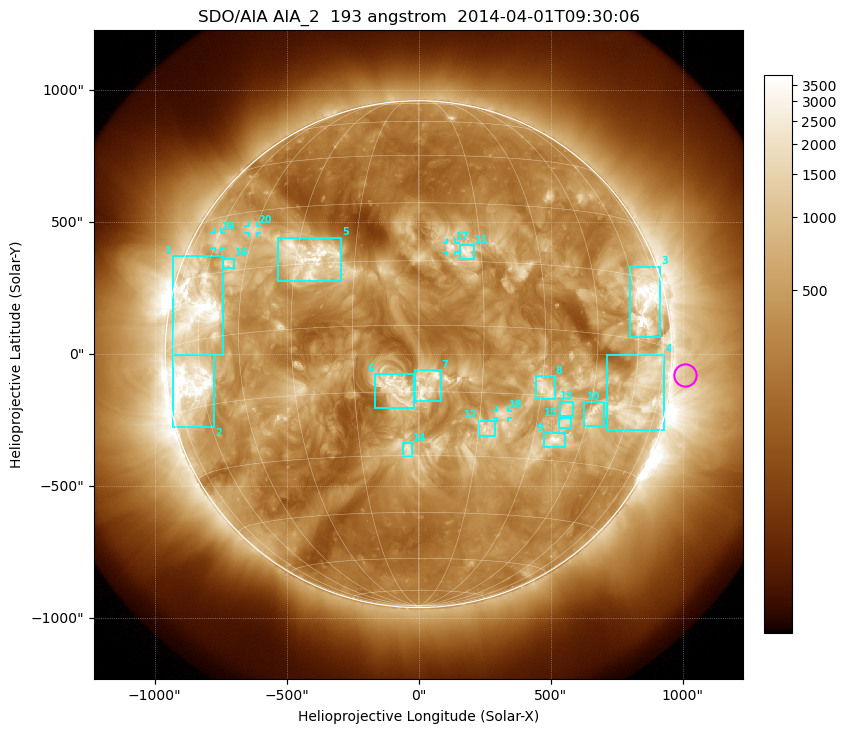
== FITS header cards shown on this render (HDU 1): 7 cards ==
TELESCOP= 'SDO/AIA'
INSTRUME= 'AIA_2'
WAVELNTH=                  193
WAVEUNIT= 'angstrom'
DATE-OBS= '2014-04-01T09:30:06.84'
CTYPE1  = 'HPLN-TAN'
CTYPE2  = 'HPLT-TAN'

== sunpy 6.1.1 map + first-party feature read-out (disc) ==
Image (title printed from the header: SDO/AIA AIA_2  193 angstrom  2014-04-01T09:30:06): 1024 x 1024 px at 2.4 arcsec/px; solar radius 960 arcsec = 400 px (full disc in frame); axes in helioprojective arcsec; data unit not stated in the header (colour bar unlabelled)
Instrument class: DISC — disc imager (sunpy class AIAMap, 193 A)
Bright regions (active regions / flare kernels): reference = the median radial profile (limb darkening/brightening removed); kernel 9 px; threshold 5 sigma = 969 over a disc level ~351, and >= 1.15x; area >= 12 px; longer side >= 10 px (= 24 arcsec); searched inside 0.97 R_sun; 29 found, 20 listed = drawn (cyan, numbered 1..; 4 of them under ~33 arcsec drawn as corner ticks so the feature stays visible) (cap 20 boxes per figure: the strongest are kept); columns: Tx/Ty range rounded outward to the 5 arcsec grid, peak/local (2 s.f.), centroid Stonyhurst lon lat
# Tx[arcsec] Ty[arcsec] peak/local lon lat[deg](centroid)
1 -930..-740 -5..375 17 -62 +7
2 -930..-775 -275..0 16 -65 -10
3 800..915 65..330 14 +64 +9
4 710..930 -285..0 6.7 +63 -12
5 -535..-290 275..445 8.1 -27 +17
6 -165..-15 -205..-75 6.4 -5 -14
7 -15..85 -180..-60 7 +2 -13
8 445..515 -170..-85 4.3 +31 -13
9 475..555 -355..-300 8 +36 -25
10 625..700 -275..-180 6.3 +46 -18
11 155..210 360..415 5.5 +12 +18
12 225..290 -310..-250 3.7 +17 -23
13 535..585 -235..-180 4.8 +38 -18
14 -60..-25 -390..-335 4.6 -3 -28
15 530..580 -280..-240 4.9 +38 -21
16 -745..-695 325..365 6.5 -51 +17
17 105..140 385..425 5 +8 +18
18 295..340 -240..-210 3.8 +21 -20
19 -775..-745 400..460 4.6 -59 +23
20 -645..-610 455..490 5.1 -46 +25
Off-limb structures (1.02-1.3 R_sun): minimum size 162 px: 2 found; the strongest spans PA ~220..310 deg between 1.02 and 1.3 R_sun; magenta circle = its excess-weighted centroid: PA ~265 deg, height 1.05 R_sun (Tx ~1010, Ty ~-80 arcsec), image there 2.2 x the reference